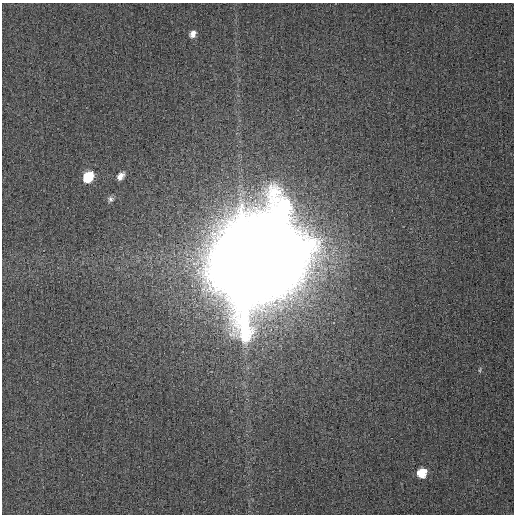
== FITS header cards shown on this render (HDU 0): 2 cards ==
NAXIS1  =                  512
NAXIS2  =                  512

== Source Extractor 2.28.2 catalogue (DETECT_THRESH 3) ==
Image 512 x 512 px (HDU 0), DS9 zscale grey, 1 PNG px = 1 image px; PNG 516 x 516 px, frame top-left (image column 1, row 512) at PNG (2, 3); no overlay
Background 0.00162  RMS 0.0033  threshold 0.00991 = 3 sigma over >= 5 px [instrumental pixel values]
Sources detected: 7; all 7 listed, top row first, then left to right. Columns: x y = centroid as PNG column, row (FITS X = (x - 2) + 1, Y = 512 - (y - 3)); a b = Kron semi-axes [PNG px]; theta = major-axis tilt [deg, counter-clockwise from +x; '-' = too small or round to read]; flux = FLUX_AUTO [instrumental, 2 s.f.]
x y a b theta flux
193 34 8 6 59 1.5
120 176 9 6 51 1.6
88 177 9 7 53 12
110 199 8 7 - 0.68
258 257 47 40 22 8600
480 370 7 3 81 0.3
422 473 8 7 - 5.6